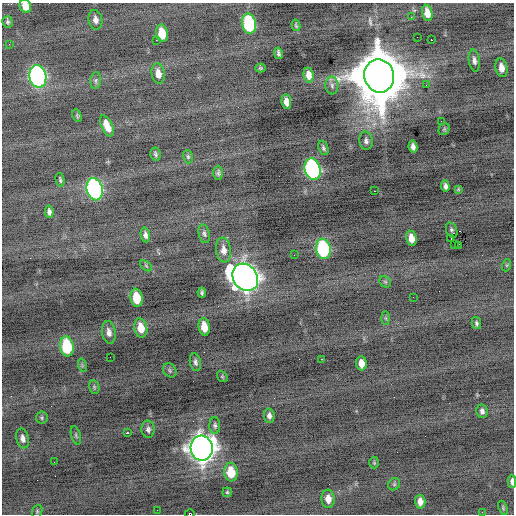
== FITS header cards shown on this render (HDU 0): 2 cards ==
NAXIS1  =                  512 / Axis length
NAXIS2  =                  512 / Axis length

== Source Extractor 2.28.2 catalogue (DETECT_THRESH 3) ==
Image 512 x 512 px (HDU 0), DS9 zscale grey, 1 PNG px = 1 image px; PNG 516 x 516 px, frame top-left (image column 1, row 512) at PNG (2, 3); each listed source drawn as its Kron ellipse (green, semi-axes under 4 px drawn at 4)
Background -0.655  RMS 0.88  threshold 2.65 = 3 sigma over >= 5 px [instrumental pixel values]
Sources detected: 94; all 94 listed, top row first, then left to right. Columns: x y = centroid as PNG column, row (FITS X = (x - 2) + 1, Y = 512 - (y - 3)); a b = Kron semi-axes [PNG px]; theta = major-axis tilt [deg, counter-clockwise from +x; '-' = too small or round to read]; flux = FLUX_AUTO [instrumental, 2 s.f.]
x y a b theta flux
25 6 7 5 -65 640
427 13 8 5 -80 610
411 17 3 2 - 110
95 20 10 7 -80 300
8 22 6 5 - 100
249 24 10 7 -79 6100
296 25 6 3 -75 80
162 33 9 6 -79 1200
417 37 2 2 - 42
156 40 2 2 - 120
431 40 3 2 - 400
9 44 3 2 - 39
278 53 6 3 -77 120
474 61 11 5 -82 230
260 68 5 4 - 71
501 68 9 6 -80 500
158 73 10 6 -80 510
309 75 7 5 -80 410
38 76 11 8 -79 15000
379 76 17 14 -78 500000
96 80 8 5 84 130
332 85 9 6 -88 210
426 85 2 2 - 40
286 102 7 5 -81 380
77 116 7 4 -67 75
441 121 2 2 - 40
107 126 11 5 -66 660
444 129 6 5 - 83
366 141 9 6 -84 210
413 147 6 4 -79 260
323 148 7 4 -70 130
155 154 7 5 -79 120
188 157 7 5 -74 97
313 169 11 8 -76 13000
218 173 7 5 -90 130
60 180 7 3 -78 89
445 186 6 4 -86 200
95 189 11 8 -77 14000
458 189 3 3 - 57
374 191 3 2 - 440
49 212 6 4 -81 170
452 230 8 5 -67 120
204 234 9 5 -77 160
145 235 7 4 -80 200
411 238 8 5 -79 550
451 238 2 2 - 270
455 244 2 2 - 270
458 245 3 2 - 640
323 249 10 7 -79 6200
224 250 12 7 -81 460
294 255 2 2 - 28
507 265 6 4 72 70
146 266 7 3 -37 76
245 277 14 12 -54 64000
385 282 6 5 - 94
202 292 5 3 - 110
413 297 2 2 - 26
136 298 9 6 -80 1400
386 318 7 4 -89 92
476 323 6 4 -77 120
204 327 9 5 -80 790
141 328 9 6 -78 750
109 332 11 6 -81 330
67 346 10 6 -80 3100
110 357 2 2 - 36
322 359 3 2 - 240
195 362 9 5 -79 180
361 363 7 5 -84 510
82 365 7 4 -72 83
170 370 8 6 -49 130
222 376 6 4 -54 76
94 387 7 5 -77 92
482 411 7 5 -80 200
269 416 7 5 -84 220
42 418 6 5 - 100
215 425 8 5 -89 150
148 429 8 6 -86 190
127 433 3 2 - 170
76 435 9 4 -74 110
23 438 10 6 -77 300
202 448 12 11 - 71000
54 462 2 2 - 31
374 463 6 5 - 69
231 472 9 7 -85 1500
512 481 6 3 -88 210
394 484 6 5 - 100
227 492 5 4 - 83
328 499 9 6 -87 490
420 502 7 5 -87 380
503 508 7 4 -68 91
157 510 2 2 - 31
37 511 7 5 71 95
482 512 2 2 - 63
190 514 5 2 - 840
At the frame edge (FLAGS 8, measured only in part): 3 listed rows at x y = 25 6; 512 481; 190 514